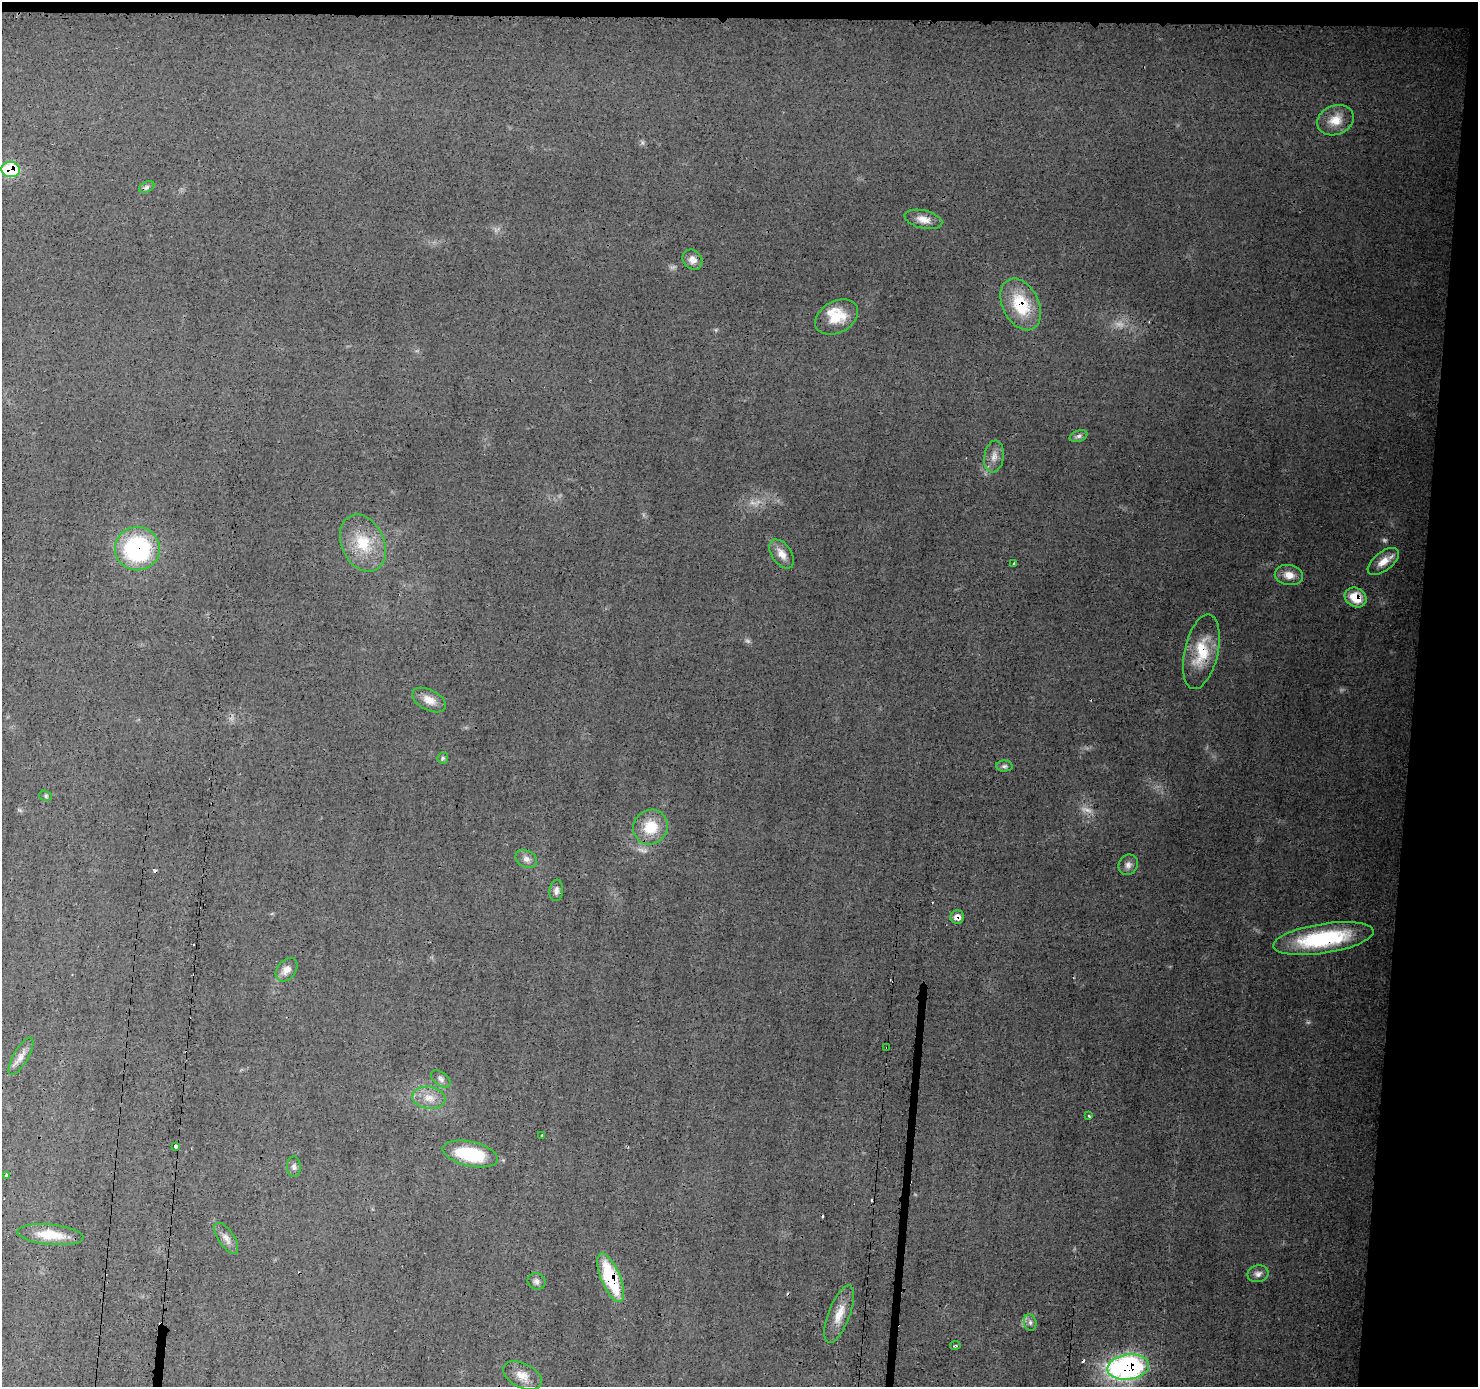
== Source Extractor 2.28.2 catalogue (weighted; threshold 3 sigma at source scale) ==
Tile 3 of 3 x 3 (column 3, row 1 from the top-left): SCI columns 2956-4431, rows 2881-4265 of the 4434 x 4474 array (HDU 1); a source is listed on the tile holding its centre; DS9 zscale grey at full resolution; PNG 1480 x 1389 px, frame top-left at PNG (2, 2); each listed source drawn as its Kron ellipse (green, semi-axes under 4 px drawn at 4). Shown black and unused: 6% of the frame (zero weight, under 3 of 4 exposures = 2% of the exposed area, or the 3 px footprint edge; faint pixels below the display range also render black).
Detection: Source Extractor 2.28.2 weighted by HDU 2 'WHT'; one run over the whole footprint, this tile lists its part. Background 0.0141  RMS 0.0031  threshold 0.0138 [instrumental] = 3 sigma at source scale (4.5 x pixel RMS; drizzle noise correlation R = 1.50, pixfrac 1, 0.05/0.05 arcsec/px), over >= 5 px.
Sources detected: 63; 6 too faint to see at this stretch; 8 cosmic-ray / hot-pixel residue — neither listed nor drawn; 1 inside a brighter listed object's ellipse — not listed separately; the other 48 listed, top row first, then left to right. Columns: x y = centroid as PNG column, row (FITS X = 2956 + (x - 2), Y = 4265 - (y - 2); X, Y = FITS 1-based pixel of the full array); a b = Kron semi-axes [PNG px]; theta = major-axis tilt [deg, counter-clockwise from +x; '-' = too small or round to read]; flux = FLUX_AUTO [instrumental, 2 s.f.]
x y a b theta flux
1336 120 19 14 21 5.3
11 170 9 7 -8 23
147 187 8 5 27 0.8
923 219 19 9 -13 3.1
692 260 11 9 -49 2.3
1021 304 27 18 -63 15
837 317 23 15 29 7.8
1079 436 9 5 18 0.92
994 457 16 9 81 2.5
363 543 30 21 -65 12
137 549 22 21 - 42
782 554 16 9 -55 3
1383 561 18 9 38 3.6
1014 564 3 2 - 0.53
1289 575 14 10 -10 3.4
1356 597 11 9 -33 6.5
1201 652 38 16 77 12
429 700 18 10 -28 3.4
443 758 5 5 - 0.59
1004 766 8 5 1 0.85
46 796 6 5 - 0.55
650 827 18 17 - 9.1
526 859 11 8 -27 1.6
1128 865 10 9 - 1.5
556 890 11 7 84 1.3
957 917 7 6 - 2.1
1323 939 50 15 9 28
287 970 13 9 51 2.5
887 1047 3 2 - 0.28
21 1056 21 7 60 2.5
441 1079 11 6 -37 1.1
429 1098 16 11 -8 3.9
1089 1116 3 3 - 0.44
541 1135 3 2 - 0.45
175 1146 4 3 - 6.6
470 1154 28 12 -12 19
294 1167 10 7 -87 1
7 1175 3 3 - 1
50 1235 33 10 -5 8.1
226 1238 18 8 -56 2.1
1258 1274 11 8 12 1.5
611 1278 26 9 -67 21
536 1281 9 8 - 1.2
839 1314 30 10 69 5.2
1030 1322 8 6 -76 0.97
955 1345 5 3 - 0.36
1128 1367 21 12 7 81
522 1376 21 12 -26 4
Overlapping masked pixels (flux is a lower limit): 11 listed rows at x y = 11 170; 1021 304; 137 549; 1356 597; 1201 652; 957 917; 1323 939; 887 1047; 175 1146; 611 1278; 1128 1367
Isophote crosses this tile's border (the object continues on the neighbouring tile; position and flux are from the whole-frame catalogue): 1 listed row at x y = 11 170